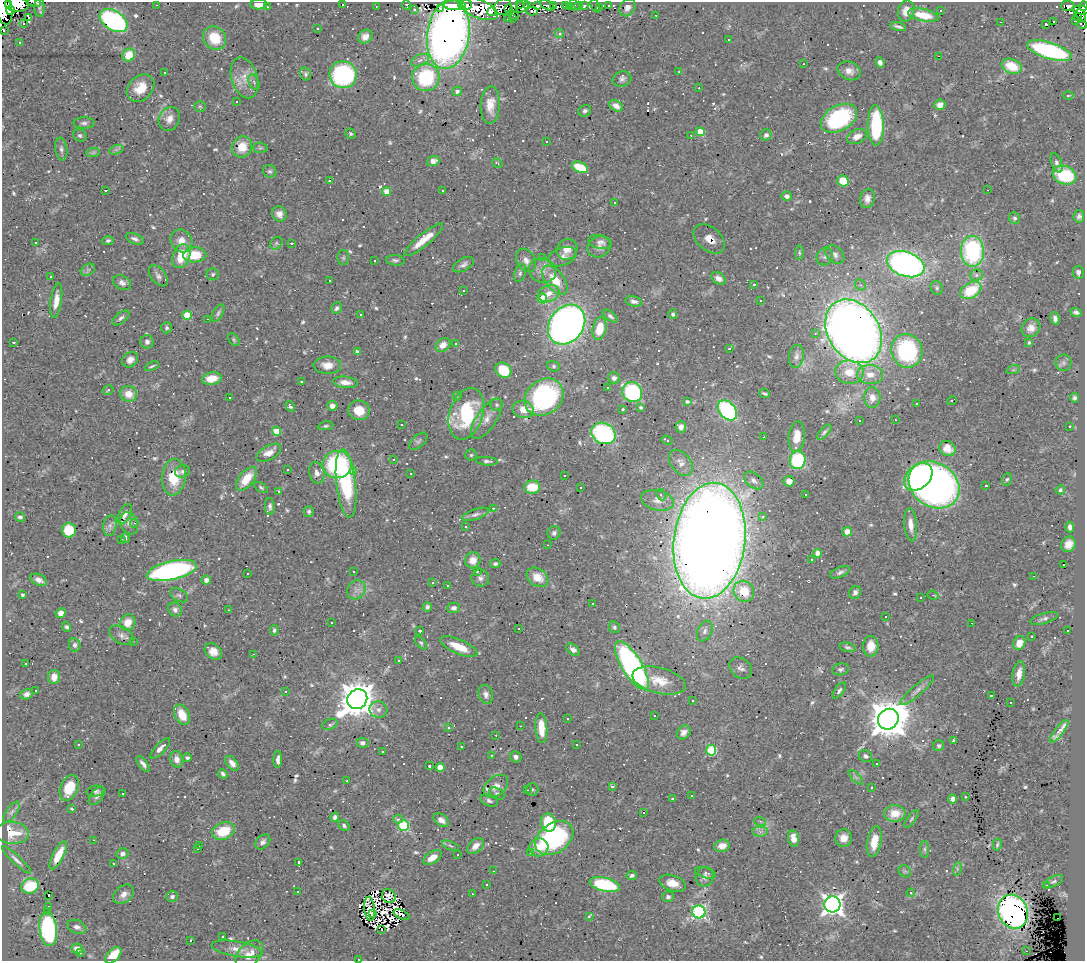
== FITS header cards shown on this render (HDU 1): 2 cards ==
NAXIS1  =                 1083
NAXIS2  =                  959

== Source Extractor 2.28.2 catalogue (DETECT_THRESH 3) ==
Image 1083 x 959 px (HDU 1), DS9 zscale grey, 1 PNG px = 1 image px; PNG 1087 x 963 px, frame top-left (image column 1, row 959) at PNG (2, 2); each listed source drawn as its Kron ellipse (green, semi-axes under 4 px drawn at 4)
Background 0.692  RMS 0.033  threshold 0.0998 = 3 sigma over >= 5 px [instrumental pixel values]
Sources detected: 778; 7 with non-positive FLUX_AUTO (blend fragments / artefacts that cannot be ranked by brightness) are neither listed nor drawn; of the other 771, the 500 brightest by FLUX_AUTO listed and drawn (271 fainter detections omitted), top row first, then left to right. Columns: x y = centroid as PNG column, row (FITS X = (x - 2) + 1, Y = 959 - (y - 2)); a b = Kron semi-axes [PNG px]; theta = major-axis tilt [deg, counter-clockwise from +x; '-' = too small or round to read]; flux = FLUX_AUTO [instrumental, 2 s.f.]
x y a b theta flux
34 2 7 2 -8 10
8 4 3 3 - 34
17 4 12 7 -3 190
259 4 8 5 2 19
343 4 3 3 - 59
157 5 3 2 - 36
406 5 5 3 - 7.1
455 5 11 5 0 370
465 5 7 5 4 120
519 5 3 2 - 17
527 5 4 3 - 16
547 5 8 4 -26 16
554 5 2 2 - 4.5
565 5 3 2 - 7.2
574 5 6 3 -59 6.3
578 5 3 3 - 5.5
609 5 3 2 - 17
376 6 3 2 - 4.6
523 6 7 5 49 48
538 6 4 3 - 36
584 6 4 3 - 4.2
595 6 7 2 -65 6
1068 6 7 5 -1 14
1084 6 5 3 - 25
267 7 3 2 - 5.4
503 7 9 8 - 26
569 7 4 3 - 21
599 7 3 3 - 7.1
39 8 9 5 -87 6
509 8 2 2 - 13
627 8 9 7 56 11
3 9 16 8 -77 280
440 9 4 3 - 90
479 9 20 9 -22 190
11 10 4 3 - 48
414 10 3 3 - 4.3
940 10 3 3 - 41
1081 10 8 4 -3 30
532 11 5 2 - 7.6
906 11 10 8 76 20
491 12 4 3 - 33
656 15 3 2 - 6.4
923 15 15 6 -11 56
1081 15 7 4 -66 13
515 16 4 4 - 7.3
29 17 4 2 - 6.3
1078 17 3 3 - 14
507 19 3 3 - 8.1
513 19 4 3 - 13
113 21 15 9 -33 510
1075 21 3 3 - 18
1001 22 3 2 - 59
1053 22 3 2 - 56
24 23 3 3 - 67
1046 24 3 3 - 34
1082 25 5 4 - 4.2
898 27 8 3 -15 6.7
317 28 3 3 - 35
3 30 4 2 - 3.8
560 33 4 4 - 7.1
448 34 35 21 82 1800
365 37 8 6 39 15
215 38 12 11 - 64
728 40 3 3 - 85
19 43 3 3 - 7.5
1049 51 23 8 -17 320
129 55 7 6 - 45
938 56 3 2 - 120
420 60 9 5 23 11
880 62 5 4 - 7.9
804 64 3 2 - 4.3
1012 66 10 7 -17 58
679 71 3 3 - 38
849 71 12 9 -23 16
165 73 3 2 - 11
305 74 7 5 -76 4.4
343 75 13 13 - 400
426 77 13 13 - 170
244 78 21 13 -73 35
622 79 9 7 19 8.7
254 82 8 5 -65 5.5
140 88 15 12 43 42
699 88 3 2 - 4.4
457 91 5 4 - 7.2
1068 95 5 3 - 5
236 101 3 3 - 9.3
490 105 19 9 87 33
940 105 5 5 - 15
200 106 6 5 - 3.8
616 106 7 5 -30 13
585 111 6 5 - 5.7
839 118 19 12 29 220
169 119 12 10 62 18
84 123 10 5 0 7.9
876 125 20 8 -89 210
700 132 4 4 - 37
350 134 5 5 - 3.9
80 135 7 6 - 5.6
691 135 3 2 - 9.3
766 135 6 5 - 7.9
857 136 10 7 24 18
546 142 3 3 - 43
242 147 11 10 - 39
260 148 7 5 -6 4
61 149 12 6 -81 7.7
116 150 7 4 19 5
93 153 7 4 1 3.9
433 161 6 5 - 16
497 163 5 3 - 4
1057 163 10 5 -69 6.7
580 167 8 5 -21 62
270 171 7 6 - 4.9
1064 175 12 9 -21 130
330 180 3 3 - 90
843 181 6 5 - 66
105 190 3 2 - 8.5
443 190 3 3 - 4.1
987 190 3 2 - 110
387 192 4 4 - 37
787 196 5 4 - 8.8
867 198 9 7 74 13
615 202 3 3 - 570
279 214 8 7 - 13
1079 216 6 5 - 7.1
1015 218 6 5 - 5
135 239 9 5 -21 8.1
709 239 18 11 -41 14
108 240 5 4 - 5.2
424 240 24 6 39 39
181 241 12 10 -53 26
36 242 3 2 - 4
600 242 12 7 -11 10
276 243 7 5 46 4.7
292 243 3 3 - 4.4
599 247 12 10 31 13
567 249 11 10 - 21
972 251 15 11 -89 270
799 253 7 4 87 3.7
195 255 12 7 2 64
835 255 11 7 -44 11
181 256 12 8 69 61
825 256 9 8 - 8.1
562 257 14 9 20 15
343 258 7 6 - 4.4
542 258 3 3 - 94
395 260 9 5 -6 6.1
526 260 12 9 -59 15
374 261 3 3 - 24
906 264 19 12 -19 730
463 265 11 6 29 8.5
88 270 7 5 30 5.4
542 270 14 12 -21 23
1078 272 6 6 - 7.8
520 273 9 5 73 6.6
213 274 6 6 - 5.2
976 275 6 5 - 4.2
158 276 12 7 -51 9.1
51 277 3 3 - 4.3
718 278 8 5 -31 13
555 280 17 9 -51 57
330 281 3 3 - 77
122 283 9 6 -30 11
754 285 3 3 - 5
860 285 6 5 - 4.3
937 288 7 6 - 4.9
971 290 11 7 31 95
463 291 3 2 - 5.2
549 293 11 8 18 24
542 298 5 5 - 87
56 300 17 5 82 25
760 300 3 3 - 57
634 301 8 5 -12 7.8
337 308 6 5 - 6.3
1076 312 5 4 - 6.1
218 313 9 5 61 5.4
360 314 3 3 - 53
673 314 5 4 - 4.3
187 315 5 4 - 73
610 316 9 4 -36 5.5
121 318 10 5 38 6.9
1055 318 6 4 -80 7.9
208 319 3 2 - 27
567 325 21 17 53 1400
167 328 5 5 - 4.5
1031 328 10 8 44 18
599 329 11 6 77 50
853 331 34 25 -57 2800
815 334 4 3 - 5.8
234 340 7 4 -53 3.9
14 342 3 3 - 24
147 342 6 6 - 7.2
456 343 3 3 - 6.8
1029 343 4 3 - 4.3
443 345 8 6 38 21
729 349 3 3 - 36
907 351 17 15 -74 250
357 352 4 4 - 6.7
796 356 11 7 82 10
130 360 8 7 - 14
1063 363 8 8 - 8.4
327 365 14 8 0 22
152 366 7 3 23 3.7
553 366 7 5 -17 4.4
503 370 8 7 - 77
1013 370 7 4 18 4.2
849 372 14 11 -8 43
870 375 13 9 -2 27
614 378 6 5 - 8.6
212 379 10 6 10 35
301 381 3 3 - 5.5
345 382 12 5 -6 16
608 387 3 3 - 6.1
108 390 6 4 31 3.9
632 392 10 9 - 300
129 394 8 8 - 28
765 394 5 2 - 3.8
457 396 4 4 - 3.8
229 397 3 3 - 56
544 397 21 17 39 330
872 397 10 8 -89 21
1075 398 5 4 - 5.5
952 401 5 3 - 7.9
687 402 3 3 - 5.4
917 404 3 3 - 42
497 405 6 6 - 4.9
290 406 5 4 - 4.5
332 406 5 5 - 14
641 407 3 3 - 210
523 409 10 8 -13 27
623 409 3 3 - 610
359 410 11 10 - 39
727 410 11 8 -49 320
466 414 26 16 72 200
487 419 23 10 55 28
895 420 3 2 - 8.2
859 421 3 3 - 22
401 425 3 3 - 4.2
326 426 8 4 9 4.4
1070 426 3 3 - 10
681 427 5 5 - 12
277 431 4 4 - 36
824 432 9 4 49 5
603 433 12 10 -26 290
764 437 3 2 - 6.2
797 437 15 8 85 32
667 440 6 3 -29 5.5
418 441 11 6 40 6.4
947 448 8 7 - 9.3
269 453 13 7 30 21
471 455 5 5 - 4.1
394 460 3 3 - 44
798 460 9 8 - 150
487 461 11 4 -5 5.6
681 463 15 9 -51 19
337 465 15 13 8 230
287 469 3 3 - 5.3
182 471 7 6 - 6.6
354 472 3 3 - 61
317 473 11 7 -76 13
411 474 3 3 - 20
565 475 3 2 - 14
174 477 18 12 84 69
918 477 16 11 43 230
246 479 14 7 51 46
1007 479 6 5 - 4
754 480 11 7 -38 11
789 481 6 5 - 15
346 483 34 9 -84 230
934 485 27 22 -34 1500
986 486 3 3 - 590
261 487 7 4 -33 4.2
532 487 8 6 6 53
581 488 3 3 - 19
1060 490 5 4 - 5
279 492 3 3 - 120
661 494 6 4 -63 4.8
805 495 3 3 - 73
657 500 17 10 -12 20
270 506 8 5 -87 6.3
493 508 2 2 - 11
309 511 5 5 - 4.4
125 514 10 6 62 8.2
475 514 14 5 19 9.3
763 516 3 3 - 8
20 517 5 4 - 5.4
129 523 11 8 -67 8.8
134 523 4 4 - 3.7
911 525 17 6 -85 21
110 526 10 6 83 10
465 527 3 3 - 20
1070 527 5 4 - 8.6
69 530 7 7 - 61
847 532 5 5 - 18
554 533 7 6 - 6.3
125 538 5 3 - 4.3
122 540 3 3 - 7.5
709 541 58 36 83 5800
1068 544 8 7 - 22
548 545 3 2 - 4.3
818 553 4 4 - 44
812 559 3 3 - 5.3
473 560 8 7 - 25
495 564 5 4 - 4.2
1064 565 3 3 - 120
172 571 25 9 13 580
354 571 3 3 - 3.9
477 572 4 3 - 11
840 572 10 5 22 7
247 573 3 3 - 3.8
1034 576 3 2 - 3.9
537 577 12 8 -33 34
480 578 9 8 - 11
39 580 9 5 -25 11
206 580 5 4 - 11
433 582 3 3 - 290
447 586 3 2 - 4.3
356 590 10 8 50 14
744 591 11 10 - 56
855 592 6 5 - 7.1
22 595 4 3 - 4.5
179 595 10 6 -30 5.9
933 595 6 3 -19 6.1
921 598 3 3 - 28
592 603 3 3 - 73
427 607 5 4 - 6
454 608 6 5 - 8.1
175 610 7 6 - 7.6
228 610 3 2 - 3.7
61 613 5 4 - 14
886 617 3 3 - 20
1044 618 14 5 17 7.5
128 622 8 7 - 31
331 623 3 2 - 3.8
972 623 3 2 - 230
67 627 5 4 - 4.9
614 627 6 5 - 4.4
519 628 3 2 - 3.8
274 630 5 4 - 4.3
1067 630 3 3 - 36
420 631 3 3 - 58
705 631 11 7 66 9.9
121 635 13 8 -30 11
1032 637 3 3 - 13
134 641 3 2 - 5.7
421 643 7 4 -49 4.3
1019 643 7 6 - 25
75 645 7 5 -80 6.9
871 646 10 7 87 28
459 647 20 7 -24 45
847 647 8 4 -12 4.7
573 649 7 5 -39 13
213 651 9 7 -40 21
254 654 3 2 - 4.2
399 660 3 3 - 4.5
26 663 3 3 - 21
632 665 28 10 -58 670
741 668 12 9 -39 11
840 669 9 5 11 5.7
1019 674 13 6 81 21
54 677 7 6 - 19
659 681 27 13 -14 46
35 690 3 3 - 14
917 690 22 5 41 12
285 691 3 3 - 1200
839 691 9 4 53 6.2
26 694 6 5 - 8.4
486 694 10 7 -73 10
991 696 3 3 - 38
357 699 10 9 - 5500
692 700 3 3 - 7.9
1010 702 3 2 - 12
378 710 9 8 - 11
182 715 11 7 -63 42
655 715 3 3 - 280
567 719 3 3 - 150
888 719 11 10 - 7000
330 724 8 5 19 6.1
520 726 3 2 - 6.8
449 728 3 3 - 10
541 728 15 6 -86 47
1059 731 14 4 52 35
684 732 7 6 - 11
496 735 3 2 - 4.4
953 740 3 2 - 19
363 743 6 5 - 8.7
79 745 3 3 - 6
577 745 3 3 - 9.8
461 746 3 3 - 16
939 746 6 5 - 4.6
160 748 13 5 47 12
711 750 5 5 - 140
383 751 3 3 - 4.2
492 756 3 3 - 3.8
866 756 7 5 -35 6.8
516 757 6 5 - 7.4
187 758 4 3 - 5
177 759 8 6 -75 13
278 760 8 3 88 9.5
232 763 8 5 -50 12
143 764 9 4 -51 8.7
876 764 3 3 - 3.9
429 766 3 3 - 4.1
440 767 4 4 - 32
223 774 5 3 - 5.1
856 777 9 3 -45 5.1
347 781 3 2 - 20
496 786 14 9 39 15
613 787 3 3 - 53
69 788 13 8 68 57
872 788 3 3 - 4.1
532 789 6 6 - 4.2
527 790 3 2 - 5.3
95 791 9 5 11 5.7
123 793 3 3 - 24
497 793 8 5 -28 5
97 796 11 6 51 9.3
691 796 3 3 - 60
965 797 3 3 - 3.9
673 799 3 3 - 17
953 799 5 4 - 11
489 801 9 5 -23 6.2
72 808 3 3 - 48
12 812 12 5 55 8
643 812 3 3 - 910
895 813 11 8 3 29
335 817 5 4 - 7.1
398 819 5 4 - 5.6
912 819 10 4 55 4.7
441 820 8 5 -34 13
760 821 6 4 -18 3.8
548 822 9 7 -77 89
344 826 6 4 -46 6
403 826 5 5 - 200
223 831 12 8 20 69
760 832 7 5 -1 7.3
12 833 16 11 -4 67
554 838 21 14 34 330
793 838 8 5 -80 20
843 838 9 8 - 19
94 840 3 2 - 53
874 841 15 7 80 42
263 842 9 6 45 8.3
199 845 3 3 - 21
997 845 6 3 77 3.8
450 846 9 3 -21 3.7
475 846 10 6 42 17
722 846 8 6 15 20
539 847 9 9 - 32
197 848 3 3 - 9
924 849 8 4 90 4.7
531 853 3 3 - 22
122 854 6 5 - 7.8
458 854 3 3 - 9.8
58 855 15 5 63 45
432 858 10 5 32 20
16 860 19 4 -43 9.6
299 862 4 3 - 16
114 863 3 3 - 340
957 869 7 4 73 4.8
493 871 3 2 - 5.9
905 871 7 5 -44 4.8
705 873 10 5 -17 5.5
632 875 5 4 - 6
705 877 10 9 - 11
1053 882 10 5 25 5.7
673 883 13 7 -18 28
605 884 15 6 -14 170
487 885 3 3 - 4.4
30 886 9 7 19 100
1046 886 3 3 - 9.3
298 891 3 2 - 6.7
911 893 4 4 - 4.2
124 894 11 8 38 15
472 894 3 3 - 7.9
48 896 3 3 - 17
172 896 6 5 - 5.9
389 896 7 6 - 8.2
668 897 6 5 - 6.4
832 904 8 8 - 1300
48 907 3 2 - 4.1
370 909 12 5 -84 7.3
47 911 3 3 - 39
699 912 6 6 - 400
1013 912 17 14 -66 670
372 913 4 3 - 3.9
401 915 8 4 -23 8.5
589 916 4 3 - 12
1057 918 3 2 - 33
77 927 10 6 -21 9.6
48 929 17 9 -84 310
381 929 4 3 - 320
223 936 3 3 - 17
190 941 3 3 - 39
77 948 5 5 - 14
237 949 25 7 -9 26
1026 951 3 2 - 16
81 953 3 3 - 3.9
113 955 10 5 45 44
249 955 16 10 47 28
358 959 3 2 - 58
At the frame edge (FLAGS 8, measured only in part): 7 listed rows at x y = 34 2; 259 4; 1084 6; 3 9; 1082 25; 3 30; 358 959
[271 fainter detections neither listed nor drawn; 7 non-positive-flux detections neither listed nor drawn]